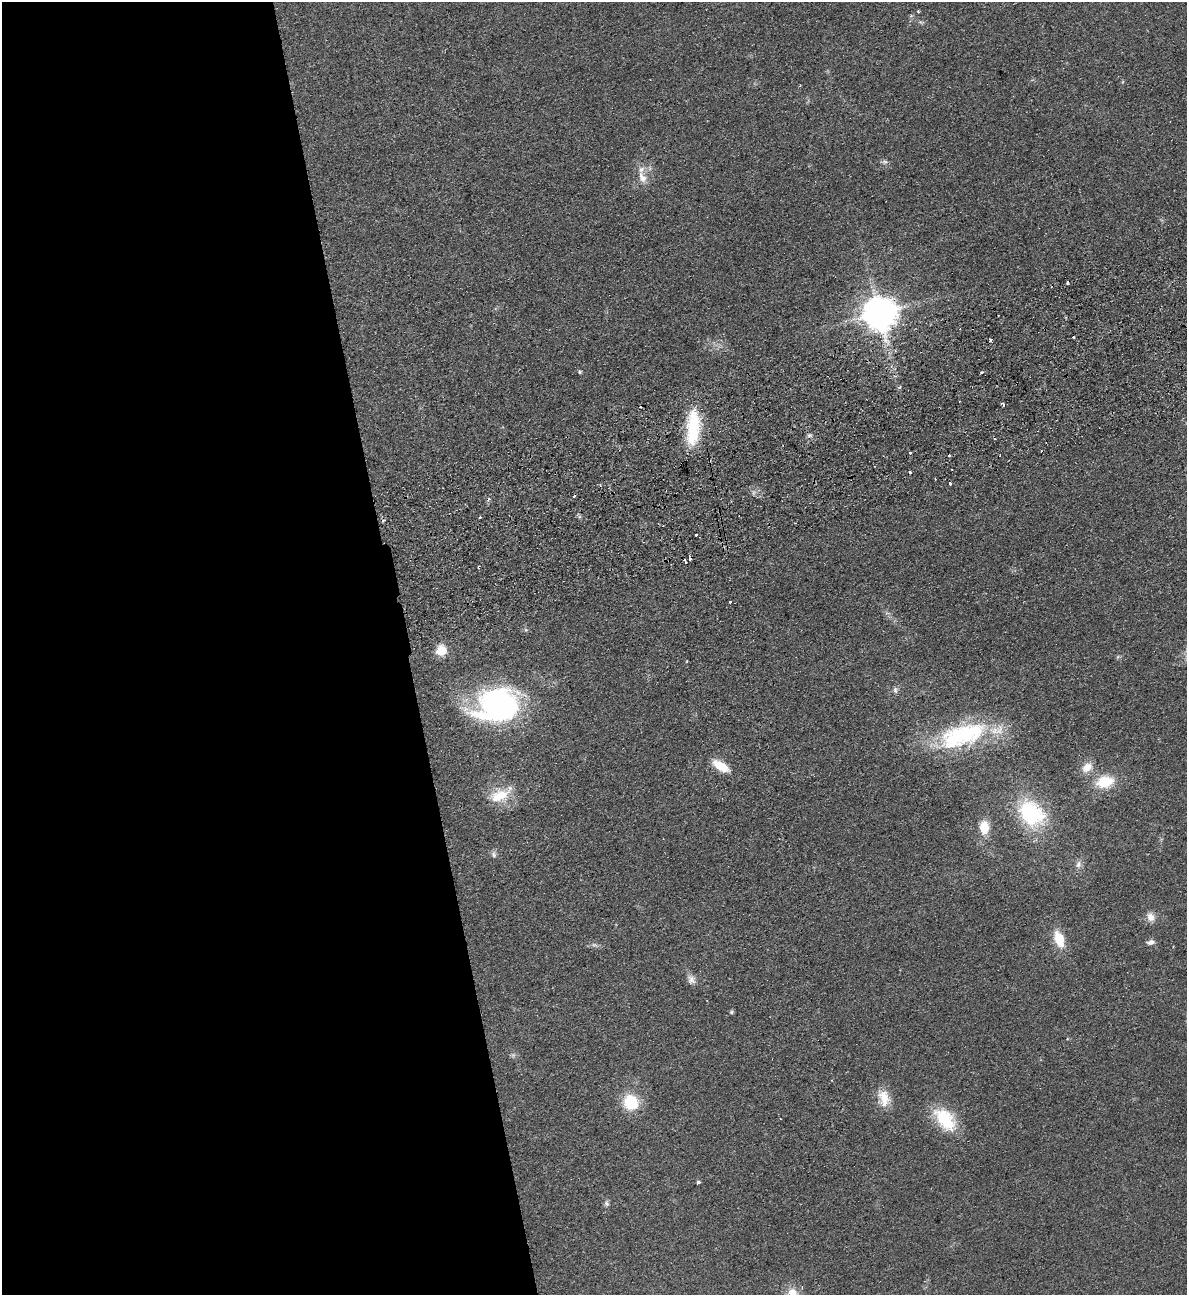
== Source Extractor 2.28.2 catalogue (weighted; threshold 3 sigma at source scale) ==
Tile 9 of 4 x 4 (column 1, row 3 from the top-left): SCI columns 286-1470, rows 1350-2642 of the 5189 x 5283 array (HDU 1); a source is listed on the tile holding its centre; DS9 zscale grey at full resolution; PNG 1189 x 1297 px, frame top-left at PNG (2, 2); no overlay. Shown black and unused: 34% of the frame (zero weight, under 2 of 3 exposures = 3% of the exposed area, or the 3 px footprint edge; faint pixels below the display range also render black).
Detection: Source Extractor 2.28.2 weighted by HDU 2 'WHT'; one run over the whole footprint, this tile lists its part. Background 0.0822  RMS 0.0093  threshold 0.0419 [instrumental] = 3 sigma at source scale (4.5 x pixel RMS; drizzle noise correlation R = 1.50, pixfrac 1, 0.05/0.05 arcsec/px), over >= 5 px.
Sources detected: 56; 1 too faint to see at this stretch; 2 inside a brighter object's white glare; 7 cosmic-ray / hot-pixel residue — not listed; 1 inside a brighter listed object's ellipse — not listed separately; the other 45 listed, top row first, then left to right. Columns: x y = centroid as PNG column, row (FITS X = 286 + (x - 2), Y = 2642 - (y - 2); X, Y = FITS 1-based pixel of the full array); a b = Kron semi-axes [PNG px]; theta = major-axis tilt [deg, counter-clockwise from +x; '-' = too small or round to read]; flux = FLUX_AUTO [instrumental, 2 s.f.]
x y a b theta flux
800 85 4 2 - 0.6
885 162 8 6 2 2.3
642 177 17 11 -59 9.8
1068 282 4 3 - 8.8
879 313 11 10 - 2000
1073 337 3 3 - 4.8
990 340 3 3 - 2.7
580 372 4 4 - 1.6
981 372 4 2 - 1.2
900 387 4 4 - 1.4
1003 404 4 3 - 2.3
692 427 46 16 83 46
910 453 3 2 - 2.3
949 456 3 3 - 1.9
910 472 3 3 - 1.8
950 483 3 3 - 3.4
574 496 4 3 - 1.1
480 517 3 2 - 0.85
696 535 3 3 - 2.5
479 568 4 3 - 1
730 602 3 3 - 1.7
441 651 6 6 - 54
895 690 10 6 -89 2.8
496 704 59 35 16 170
962 735 65 27 18 100
721 766 17 8 -32 22
1087 767 13 10 36 11
1105 782 16 11 12 30
500 795 32 15 26 24
1031 813 32 24 -44 80
984 828 14 10 -87 17
494 855 10 6 -79 2.7
1078 864 10 7 70 4.1
1150 917 11 9 -78 7
1059 939 14 8 -71 27
1150 942 11 6 15 3.4
594 945 10 5 -20 2.5
691 979 13 9 -63 5.3
731 1012 6 5 - 1.4
884 1098 24 14 -75 16
631 1102 14 13 - 39
945 1119 28 16 -50 45
698 1182 4 4 - 1.5
606 1203 8 6 -79 2.5
792 1293 13 12 - 11
Isophote crosses this tile's border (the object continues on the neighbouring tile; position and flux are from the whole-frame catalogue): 1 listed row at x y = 792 1293